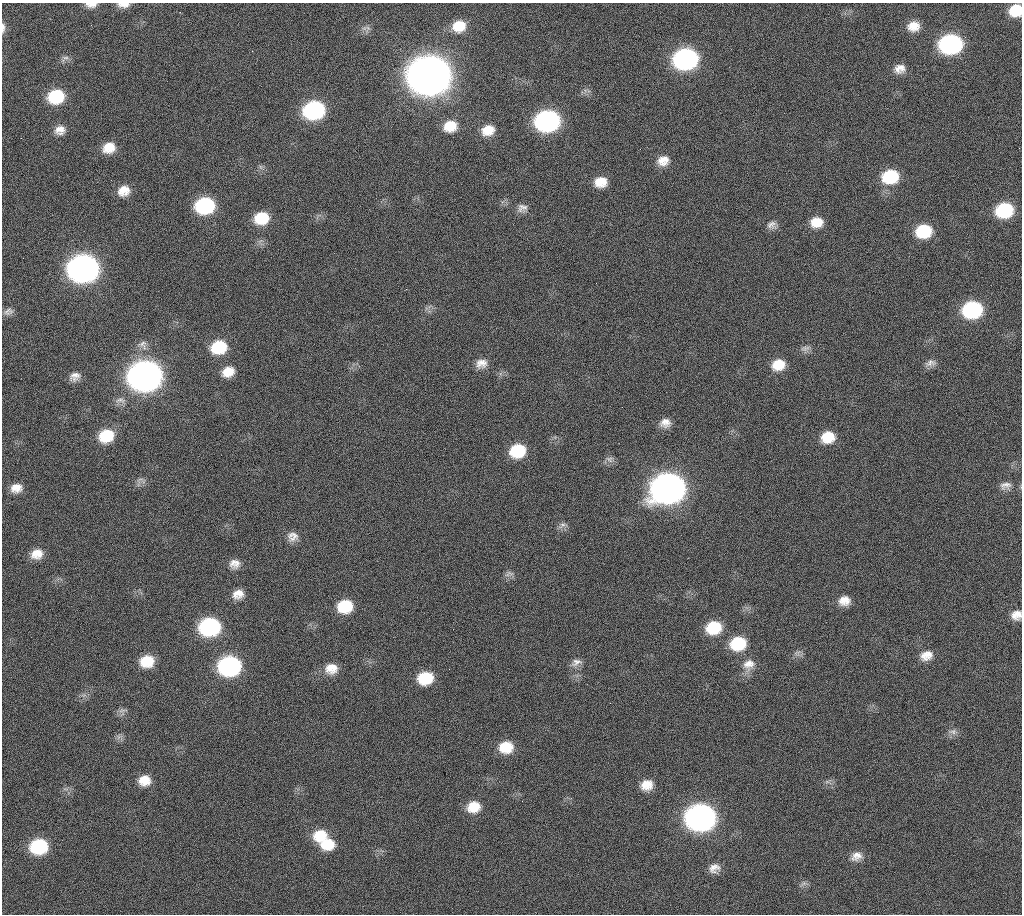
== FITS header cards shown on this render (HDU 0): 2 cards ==
NAXIS1  =                 1020 / length of data axis 1
NAXIS2  =                 912  / length of data axis 2

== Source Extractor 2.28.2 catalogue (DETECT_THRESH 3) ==
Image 1020 x 912 px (HDU 0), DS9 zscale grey, 1 PNG px = 1 image px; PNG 1024 x 916 px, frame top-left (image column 1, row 912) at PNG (2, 3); no overlay
Background 282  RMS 17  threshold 52.1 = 3 sigma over >= 5 px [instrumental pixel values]
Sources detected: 88; all 88 listed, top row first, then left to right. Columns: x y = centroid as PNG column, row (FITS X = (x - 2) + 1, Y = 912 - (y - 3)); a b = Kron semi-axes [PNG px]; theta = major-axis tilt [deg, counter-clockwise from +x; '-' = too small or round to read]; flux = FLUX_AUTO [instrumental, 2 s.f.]
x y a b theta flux
91 5 14 6 -1 7.6e+03
123 5 15 6 -1 7.9e+03
1016 10 12 11 - 3.1e+04
91 25 2 2 - 6.1e+03
459 26 15 13 19 2.5e+04
913 26 14 11 10 1.6e+04
3 28 13 5 88 4.7e+03
368 28 7 5 -45 3.3e+03
951 44 15 12 8 2.5e+05
65 58 11 5 -9 3.9e+03
686 59 16 13 10 3.5e+05
900 69 13 10 16 1.1e+04
429 75 18 15 7 4.7e+06
56 96 15 12 13 6.0e+04
314 110 15 12 12 1.9e+05
547 121 16 13 11 3.5e+05
450 126 14 12 14 2.2e+04
60 130 13 11 16 1.1e+04
488 130 14 11 15 1.8e+04
109 148 14 11 25 1.9e+04
663 161 14 12 24 1.4e+04
890 177 16 13 10 5.8e+04
601 182 13 11 4 1.9e+04
124 191 14 11 25 1.6e+04
205 206 15 12 11 1.2e+05
522 208 13 10 14 7.3e+03
1004 210 14 12 10 7.7e+04
261 218 14 12 13 3.7e+04
816 222 14 11 5 1.9e+04
771 225 13 10 10 7.0e+03
924 231 14 12 11 5.3e+04
23 258 2 2 - 4.9e+03
83 268 16 14 10 1.1e+06
972 310 15 12 10 1.4e+05
8 312 13 9 14 5.8e+03
142 343 12 7 28 5.8e+03
219 347 15 13 16 5.0e+04
805 348 14 7 12 5.5e+03
481 363 15 11 15 1.1e+04
930 363 15 9 12 7.0e+03
778 365 14 12 16 2.2e+04
228 372 14 11 24 1.7e+04
75 376 13 10 31 8.5e+03
145 376 17 14 9 1.6e+06
120 400 15 7 -5 6.0e+03
665 423 13 11 11 1.0e+04
106 436 15 13 22 4.0e+04
828 437 14 12 14 2.6e+04
518 451 15 13 16 4.9e+04
609 459 12 8 -12 5.5e+03
140 479 11 3 15 2.8e+03
1005 485 16 10 7 8.7e+03
16 488 13 10 10 1.3e+04
668 488 18 14 14 1.5e+06
562 525 12 7 37 4.9e+03
293 536 14 13 - 1.0e+04
37 554 13 11 20 1.6e+04
234 564 14 12 12 1.1e+04
509 574 14 7 13 5.1e+03
238 594 13 11 20 1.3e+04
844 601 14 12 9 1.3e+04
345 606 15 12 13 4.4e+04
1016 615 12 11 - 1.1e+04
209 627 15 13 7 1.8e+05
714 627 16 13 13 4.4e+04
738 643 16 13 12 5.3e+04
797 653 10 5 11 4.0e+03
926 655 16 12 20 1.4e+04
147 661 14 12 11 3.1e+04
576 662 15 9 26 7.9e+03
749 664 17 15 30 1.5e+04
230 666 15 13 10 2.6e+05
331 669 15 13 0 1.7e+04
425 678 14 12 12 4.3e+04
122 710 13 4 10 3.3e+03
953 732 12 7 -1 5.6e+03
506 747 15 12 7 2.9e+04
144 780 13 12 - 1.7e+04
827 782 7 4 18 2.6e+03
647 785 14 12 14 1.7e+04
473 807 15 13 16 2.2e+04
701 817 16 14 6 8.9e+05
320 835 16 14 14 2.9e+04
328 844 18 14 4 3.0e+04
39 846 14 12 9 8.5e+04
856 856 15 11 26 1.1e+04
714 868 14 11 23 1.0e+04
804 883 7 4 19 3.0e+03
At the frame edge (FLAGS 8, measured only in part): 5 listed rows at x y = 91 5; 123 5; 1016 10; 3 28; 1016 615